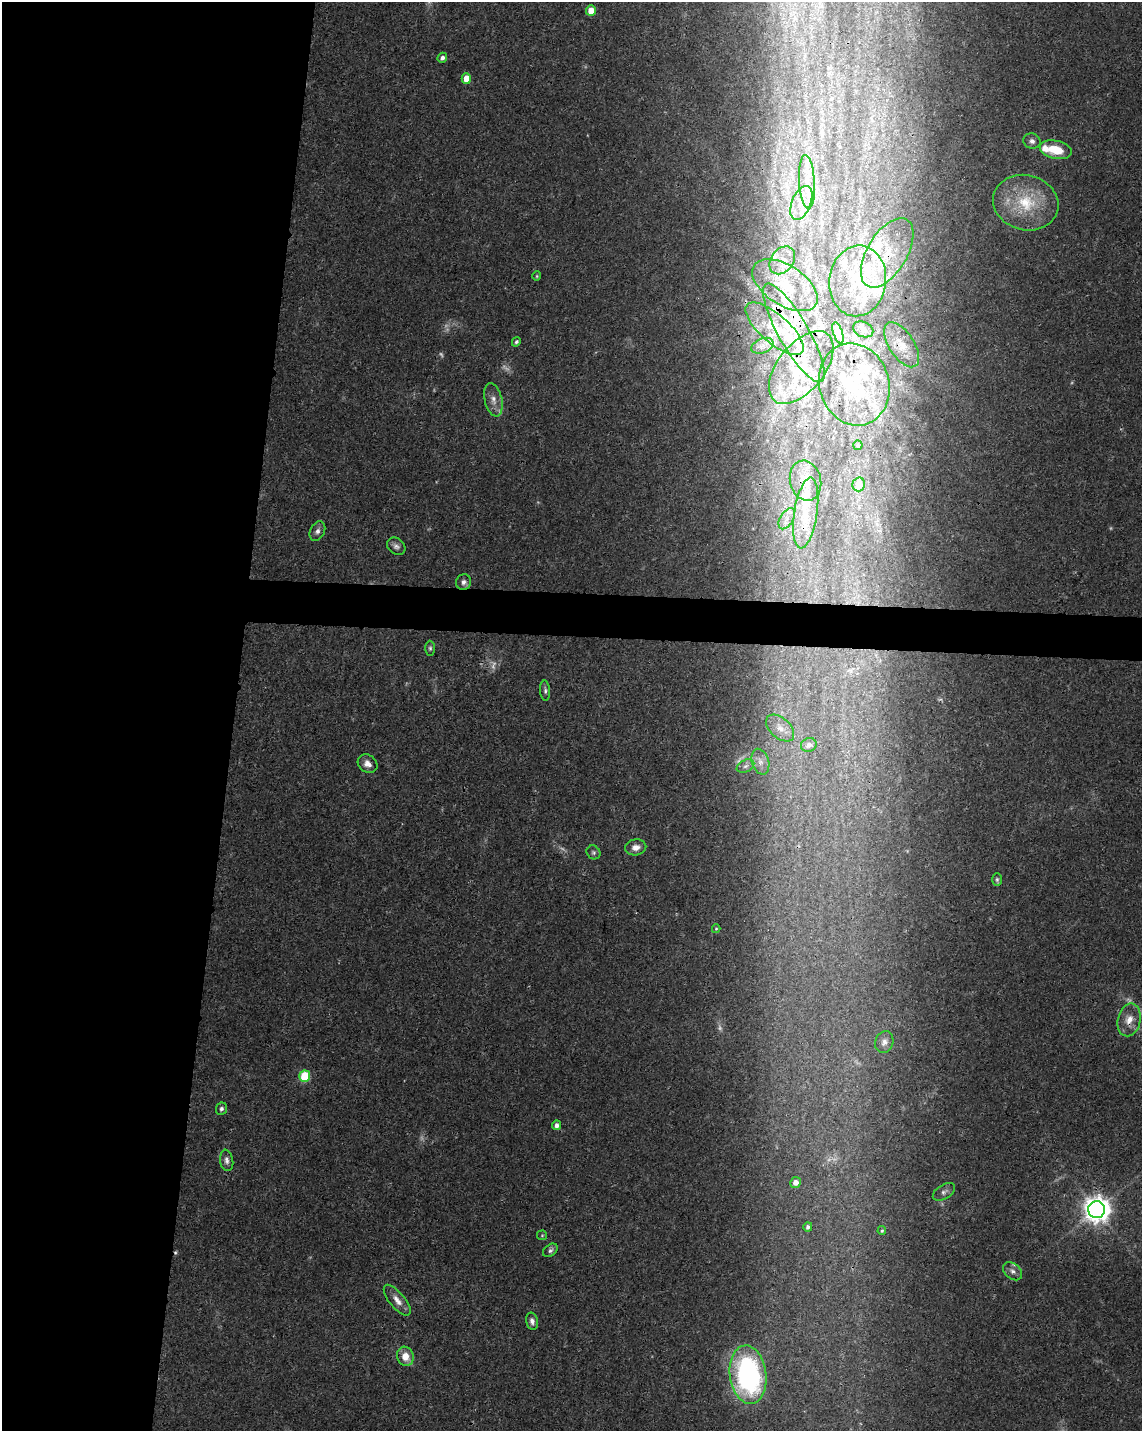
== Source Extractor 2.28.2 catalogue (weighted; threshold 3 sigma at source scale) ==
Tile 5 of 4 x 3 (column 1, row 2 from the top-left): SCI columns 4-1143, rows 1661-3089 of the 4572 x 4802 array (HDU 1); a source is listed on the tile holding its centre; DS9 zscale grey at full resolution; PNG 1144 x 1433 px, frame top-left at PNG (2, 2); each listed source drawn as its Kron ellipse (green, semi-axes under 4 px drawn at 4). Shown black and unused: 23% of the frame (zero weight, under 3 of 4 exposures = <1% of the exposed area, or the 3 px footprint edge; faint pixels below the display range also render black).
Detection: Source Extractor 2.28.2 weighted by HDU 2 'WHT'; one run over the whole footprint, this tile lists its part. Background 0.0366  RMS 0.0033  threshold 0.015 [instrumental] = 3 sigma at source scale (4.5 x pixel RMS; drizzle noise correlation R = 1.50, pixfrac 1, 0.0396/0.0396 arcsec/px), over >= 5 px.
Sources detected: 96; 13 too faint to see at this stretch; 1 cosmic-ray / hot-pixel residue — neither listed nor drawn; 22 inside a brighter listed object's ellipse — not listed separately; the other 60 listed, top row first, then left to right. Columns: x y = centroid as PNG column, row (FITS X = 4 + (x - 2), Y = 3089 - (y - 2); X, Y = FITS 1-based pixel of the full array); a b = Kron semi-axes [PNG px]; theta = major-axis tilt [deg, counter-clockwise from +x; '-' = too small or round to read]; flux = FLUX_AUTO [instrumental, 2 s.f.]
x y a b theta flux
591 10 5 5 - 4.2
442 58 5 4 - 1.2
466 78 5 4 - 4.6
1032 141 9 7 -21 1.4
1056 150 16 9 -13 7.5
807 182 27 8 -86 5.4
801 203 18 9 68 5.3
1026 203 33 27 -15 19
887 253 39 20 59 18
782 260 15 11 54 4.3
537 276 4 4 - 0.36
858 281 35 28 82 17
785 285 37 20 -33 14
775 329 36 14 -41 11
863 329 10 7 -23 0.99
794 333 56 15 -60 17
838 333 11 4 -73 2.1
516 342 5 4 - 0.64
902 345 25 12 -57 5.5
762 346 11 7 22 2.3
801 367 43 23 51 17
854 384 42 35 -74 26
493 400 17 9 -77 2.9
858 445 4 4 - 0.51
805 481 20 15 -75 5.7
859 484 7 6 - 5.4
806 513 36 11 81 9.6
787 519 12 6 59 2.2
317 531 10 7 64 1.4
396 546 10 7 -39 1.3
464 582 8 7 - 1.4
430 648 7 5 -90 0.67
545 691 10 5 -86 0.89
780 728 16 10 -43 3.5
809 745 8 6 23 1.6
760 762 13 8 -73 2.5
368 764 10 8 -37 2.4
745 766 9 6 27 1.2
636 847 11 8 11 2.5
593 852 7 6 - 0.78
997 879 6 5 - 0.64
716 929 4 4 - 0.38
1129 1020 17 11 77 4.5
884 1042 11 9 69 1.7
305 1076 6 5 - 18
221 1109 6 5 - 0.92
556 1125 5 4 - 1.6
227 1160 11 6 -81 1.4
795 1182 5 5 - 2.4
944 1192 12 7 32 1.3
1097 1210 8 8 - 410
808 1227 4 4 - 1
882 1231 4 3 - 0.48
542 1235 5 5 - 0.39
550 1250 8 5 37 0.96
1013 1271 11 7 -41 1.6
397 1300 19 7 -51 3
532 1321 9 5 -77 1.4
405 1356 9 8 - 4.6
748 1375 29 18 -83 80
Overlapping masked pixels (flux is a lower limit): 8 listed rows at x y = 887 253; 794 333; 902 345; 801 367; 854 384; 805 481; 806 513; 1129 1020